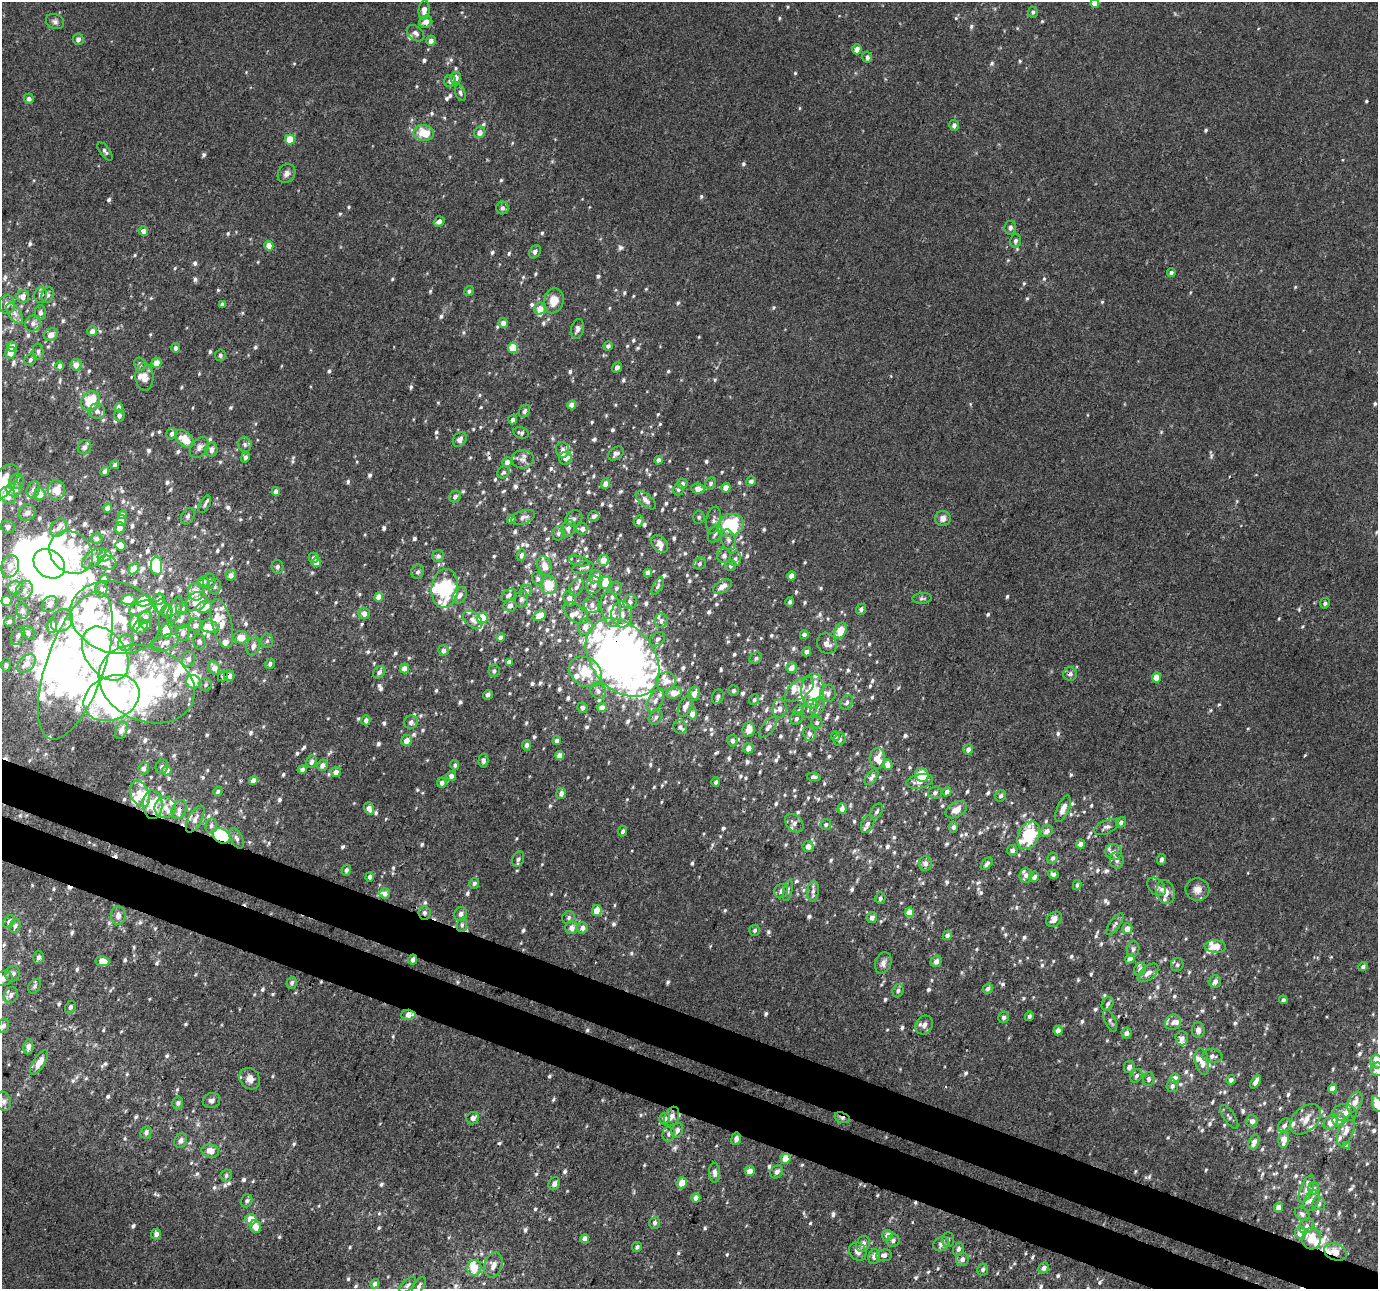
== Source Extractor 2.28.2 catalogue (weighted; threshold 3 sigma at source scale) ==
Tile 6 of 4 x 4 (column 2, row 2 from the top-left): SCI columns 1431-2806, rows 2907-4193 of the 5607 x 5748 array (HDU 1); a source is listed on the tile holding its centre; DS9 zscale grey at full resolution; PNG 1380 x 1291 px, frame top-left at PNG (2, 2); each listed source drawn as its Kron ellipse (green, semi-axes under 4 px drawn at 4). Shown black and unused: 6% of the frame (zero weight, under 3 of 4 exposures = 6% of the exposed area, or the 3 px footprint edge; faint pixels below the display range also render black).
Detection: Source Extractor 2.28.2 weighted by HDU 2 'WHT'; one run over the whole footprint, this tile lists its part. Background 0.00237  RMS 0.0038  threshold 0.017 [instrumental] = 3 sigma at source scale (4.5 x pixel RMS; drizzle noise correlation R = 1.50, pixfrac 1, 0.0396/0.0396 arcsec/px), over >= 5 px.
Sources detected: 1171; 24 inside a brighter object's white glare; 9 cosmic-ray / hot-pixel residue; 1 long thin detection or spike segment (spike, bleed or trail) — neither listed nor drawn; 132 inside a brighter listed object's ellipse — not listed separately; of the other 1005, all 500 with FLUX_AUTO >= 0.894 (the completeness limit of this list) listed and drawn (505 fainter detections not listed), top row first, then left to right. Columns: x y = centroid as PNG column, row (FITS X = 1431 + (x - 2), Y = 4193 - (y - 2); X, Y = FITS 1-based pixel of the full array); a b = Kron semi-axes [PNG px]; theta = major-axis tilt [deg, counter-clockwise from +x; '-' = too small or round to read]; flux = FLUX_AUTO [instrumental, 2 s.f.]
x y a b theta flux
1095 3 4 4 - 3.8
424 10 10 5 86 3.1
1033 12 5 5 - 0.9
55 22 9 7 -24 1.4
426 22 7 6 - 2.5
415 33 10 6 -39 1.4
78 39 6 5 - 1.6
431 41 5 5 - 1.8
857 49 5 4 - 2.8
867 57 5 5 - 1.2
456 78 5 5 - 2.4
450 81 6 5 - 1.5
460 93 9 5 -74 0.95
29 99 5 5 - 1.2
954 125 5 5 - 1.4
480 132 6 5 - 2.1
424 133 10 8 -9 9
290 140 5 5 - 7.4
105 151 11 5 -53 1.1
287 173 10 8 58 1.9
502 208 6 6 - 1.4
439 221 6 5 - 1.7
1010 228 7 6 - 1.5
143 231 5 4 - 2.3
1016 241 7 5 75 0.98
269 246 4 4 - 4.5
535 252 7 5 58 1.2
1171 273 4 4 - 0.99
469 291 5 4 - 0.96
40 295 8 6 78 1.3
48 295 8 6 68 1.1
23 296 6 6 - 2.3
554 301 12 10 75 5.2
222 304 4 4 - 1.2
7 305 9 8 - 2.4
540 309 6 5 - 3.7
15 313 12 6 -56 2
40 313 7 6 - 1.2
33 323 8 7 - 1.8
503 323 5 4 - 2.1
577 329 10 6 76 1.4
92 331 5 5 - 1.8
51 335 7 6 - 2.8
608 346 5 4 - 1.1
12 347 5 5 - 2.7
176 348 5 4 - 1.2
513 348 5 5 - 14
38 352 8 5 90 1
10 353 6 5 - 2.8
220 355 6 5 - 0.95
30 360 6 5 - 0.93
157 363 5 5 - 3.5
140 364 7 5 -77 1.1
76 365 6 5 - 2.7
59 366 5 4 - 1.7
617 367 5 4 - 1.3
144 377 14 9 -85 3.4
91 401 10 8 50 13
572 405 4 4 - 3
119 408 4 4 - 3.6
97 411 8 8 - 1.7
524 411 7 5 59 1.3
119 415 6 5 - 1.3
513 420 4 4 - 1.2
521 433 8 5 -14 1.1
172 434 6 5 - 1.2
184 439 11 7 -40 5.9
460 439 8 6 54 2.1
245 444 7 6 - 0.99
85 447 7 6 - 1.6
199 448 12 8 53 2
211 449 7 6 - 2
562 450 8 6 -84 1.4
616 454 8 6 37 1.4
245 457 5 4 - 1
565 458 6 6 - 2.3
523 459 11 9 5 2.2
658 460 4 4 - 1.5
507 462 5 4 - 2.1
115 465 4 4 - 0.99
105 472 4 4 - 1.5
503 472 6 5 - 0.97
17 481 7 7 - 1.6
751 481 5 5 - 1.3
2 483 22 11 52 13
711 483 6 5 - 0.94
606 484 5 4 - 3.1
682 484 5 5 - 1.7
726 488 5 4 - 3.1
14 489 7 7 - 3.6
698 489 7 5 -6 3.2
33 490 8 6 69 1.7
57 490 10 8 90 4.7
678 490 6 5 - 0.91
276 492 4 4 - 1.9
40 494 6 5 - 3.8
8 495 9 7 -51 6.2
455 496 6 5 - 1.4
646 500 12 6 -39 1.9
205 504 9 5 61 1.1
108 508 4 4 - 2.6
27 513 8 7 - 2.2
122 515 4 4 - 1.8
188 516 9 6 61 1.1
594 516 6 5 - 1.2
523 517 12 6 20 1.7
699 517 6 5 - 0.95
574 518 9 7 41 1.5
943 518 8 7 - 2.1
511 519 4 4 - 2.1
714 520 13 7 79 1.9
121 521 5 4 - 5.2
638 521 6 4 66 1
731 525 13 11 26 24
8 527 7 6 - 1.7
58 528 10 7 50 2.2
120 528 5 5 - 2.3
568 528 8 6 74 1.8
582 529 6 6 - 2.1
558 533 7 6 - 1
715 534 9 6 60 1.4
96 539 6 5 - 1.4
728 540 10 7 -73 1.9
660 544 10 7 -48 2.5
120 546 5 5 - 6.2
71 552 23 19 -42 29
521 555 6 4 73 1.3
104 556 7 5 16 6.6
438 556 6 6 - 1.2
724 556 7 7 - 1.5
94 558 14 7 38 2.7
314 558 5 5 - 1.3
735 559 7 5 74 1.1
603 560 5 5 - 3.1
579 561 10 5 -14 1
316 562 5 4 - 3.5
107 563 9 7 -4 1.7
49 564 17 13 -38 310
700 564 6 5 - 0.99
731 565 5 5 - 1.1
10 566 11 8 72 3.3
156 566 9 6 -89 24
545 566 10 7 -70 3.6
277 567 7 6 - 1.3
583 567 11 6 14 1.5
133 569 6 4 42 4.5
418 572 7 6 - 1
648 573 4 4 - 2.2
231 575 5 5 - 2.2
792 576 4 4 - 3.4
595 577 7 5 55 2.2
104 579 4 4 - 3
538 579 7 5 -62 1.1
209 581 7 6 - 1.6
203 582 6 5 - 2.2
605 583 6 5 - 5.6
549 585 9 8 - 9.4
594 585 8 7 - 1.8
214 586 7 6 - 1.2
658 586 9 4 61 0.98
577 587 10 6 59 1.6
722 587 10 6 30 2.3
15 588 7 7 - 2.7
445 588 19 13 84 33
616 588 6 6 - 1
101 589 8 6 88 1.2
24 590 10 8 60 2.6
526 591 6 5 - 0.91
196 592 9 8 - 3.6
460 595 9 6 59 1.7
509 595 8 5 34 1.1
379 597 4 4 - 4.9
922 598 9 5 4 0.93
159 599 6 5 - 2
521 599 8 6 75 1.2
569 599 8 6 -80 2.6
128 600 7 5 10 6.5
6 601 5 5 - 15
144 601 7 5 14 21
196 602 11 9 34 7
630 602 7 6 - 1.2
790 602 5 4 - 0.96
1325 603 5 5 - 0.9
50 604 9 6 48 2.3
592 605 8 8 - 1.9
160 606 7 6 - 2.7
510 606 6 6 - 1.5
204 607 8 5 19 4.9
141 608 12 6 21 3.5
182 609 6 5 - 1.4
611 609 18 9 -79 7.2
861 609 6 5 - 1.1
175 610 14 6 67 2.9
23 611 7 6 - 1.4
167 611 6 5 - 2
364 613 6 5 - 2.7
576 613 14 8 -39 2.6
622 614 13 10 -86 4.5
539 616 7 5 29 5.9
115 617 46 35 -17 35
145 617 7 5 52 2.2
482 618 5 5 - 12
62 620 12 10 49 3.5
181 620 11 8 14 1.9
473 620 11 7 -40 2.2
9 621 5 4 - 1.1
661 621 7 6 - 1.3
135 623 8 5 90 3.9
222 623 25 10 -76 6.5
146 625 5 4 - 1.9
196 625 7 6 - 1.6
52 626 7 5 89 4.3
141 627 8 6 56 1.5
209 627 9 6 -17 4.6
585 627 8 7 - 3.2
840 630 8 5 66 7.1
166 631 7 5 -86 6.2
28 633 7 6 - 1.4
183 633 8 7 - 1.7
804 635 4 4 - 1.7
18 636 10 6 61 1.2
241 637 7 6 - 4.8
501 637 4 4 - 1.6
657 639 8 6 43 1.1
267 641 7 6 - 1
126 642 8 7 - 1.8
199 642 8 6 -75 1.2
165 643 14 7 22 2.3
827 644 11 9 -54 2.4
253 646 9 6 77 2
443 650 5 5 - 1.6
807 652 4 4 - 1.8
105 654 30 20 -55 140
622 658 44 31 -50 360
756 658 6 5 - 0.92
189 659 8 6 68 1.5
509 662 4 4 - 1.9
26 664 11 7 44 3.4
270 664 5 4 - 1.1
6 665 7 5 90 0.93
75 665 78 29 71 88
214 668 7 5 -62 3.2
792 668 5 5 - 2.9
405 669 5 4 - 3.8
494 671 6 5 - 0.97
379 672 7 5 46 1.3
585 672 17 14 -37 11
1070 674 7 7 - 1.5
223 676 5 4 - 1
229 676 5 5 - 2.3
1156 678 5 4 - 4.6
666 681 10 9 - 3.4
193 682 7 6 - 9.3
147 684 49 37 -22 72
206 685 6 6 - 1
799 689 17 9 36 3.7
734 690 5 5 - 0.9
598 691 8 7 - 1.8
812 691 17 11 88 18
674 693 8 5 16 4.8
828 693 9 7 72 1.9
694 694 7 6 - 2.7
488 695 5 4 - 1.2
718 697 7 5 70 1.3
112 698 29 22 24 140
754 700 5 5 - 0.89
655 701 12 7 61 2.6
847 702 8 5 58 1.1
685 706 12 6 64 2.7
818 706 10 6 63 2
582 708 5 5 - 1
602 708 4 4 - 3.5
780 708 9 7 87 2
810 709 10 7 54 1.8
799 711 5 5 - 0.9
692 714 5 5 - 2.2
656 717 8 6 57 1.2
796 718 6 6 - 1.1
366 720 5 4 - 1.5
411 722 7 6 - 1.5
817 723 6 5 - 0.97
680 727 7 6 - 1.1
768 727 12 6 51 1.5
121 730 9 5 68 2.1
749 730 7 6 - 3.6
809 733 7 6 - 1.6
835 736 5 4 - 1.3
840 739 6 5 - 1
407 740 5 5 - 2.8
557 741 4 4 - 1.4
733 741 6 5 - 1.6
527 745 5 4 - 1.2
748 748 5 5 - 2.4
968 749 5 5 - 1.5
560 756 4 4 - 3.8
877 758 10 8 87 4.9
483 761 7 5 87 1.2
312 762 6 5 - 1.6
322 765 6 5 - 2.2
455 765 5 4 - 1
888 765 5 5 - 2.1
162 767 7 6 - 1
144 768 6 5 - 1.6
302 769 5 4 - 1.1
167 770 5 5 - 3.3
336 772 5 5 - 2.2
922 775 7 6 - 9.8
451 776 5 4 - 1.9
814 777 7 4 -7 1
871 777 9 5 51 1.5
253 780 4 4 - 3.1
920 781 13 7 12 2.8
716 782 5 4 - 0.94
442 783 5 5 - 1.6
218 791 4 4 - 0.98
947 792 5 4 - 1.5
561 793 5 5 - 1.7
935 793 7 6 - 1.1
140 794 14 9 -68 5
1001 796 6 5 - 1
153 805 14 10 -88 9.8
165 808 11 10 - 3.7
369 808 6 5 - 2.3
179 809 10 7 64 2
842 809 5 4 - 2.6
1063 809 14 6 67 3.2
956 810 12 7 29 3.3
877 811 8 5 58 0.95
195 819 15 6 60 2.4
1121 822 6 4 50 1.1
794 823 11 7 -44 1.7
826 824 5 5 - 0.92
868 824 9 6 64 1.7
211 825 8 6 84 1.1
954 827 5 4 - 1.1
1107 827 13 6 23 1.6
623 831 5 4 - 1
1047 831 6 5 - 2
1029 835 14 10 64 23
222 836 9 7 -33 28
237 838 11 6 -62 1.3
1080 844 4 4 - 2.7
808 847 5 5 - 1.8
1012 850 5 5 - 1.4
1113 852 8 8 - 1.7
1053 858 5 5 - 1.1
518 859 8 5 68 1.3
1161 859 5 4 - 1.4
1117 860 8 7 - 1.3
925 863 7 6 - 2
987 864 7 4 48 1.1
346 870 5 4 - 1
1053 874 5 4 - 1.1
1026 875 7 6 - 1.6
370 877 5 4 - 1.2
1034 877 5 5 - 2.3
474 883 5 5 - 1.1
1077 885 5 4 - 0.91
1156 887 11 7 -45 1.7
1197 889 12 11 - 3.1
788 890 11 4 76 0.95
781 891 7 6 - 1.4
813 891 10 5 84 1.4
1166 892 12 9 -75 3.6
385 893 5 5 - 2.1
880 898 6 5 - 1.1
597 911 5 5 - 4.9
910 912 4 4 - 4.9
425 913 6 6 - 1.2
461 914 7 6 - 1.6
118 916 9 7 86 2
569 917 7 6 - 0.97
872 917 5 5 - 1.5
1054 919 9 6 44 2.3
9 922 7 5 54 1.2
1115 924 13 5 54 1.3
462 925 7 5 89 1
15 926 7 5 62 1.1
572 928 6 6 - 2.2
582 928 6 5 - 2
1127 929 5 5 - 3
755 930 5 5 - 0.92
947 935 5 4 - 1.2
1215 947 11 6 -3 4.3
1133 949 8 6 74 1.1
39 957 6 5 - 1.4
1130 959 5 4 - 2.3
413 960 5 4 - 1.3
102 961 7 5 -9 4.3
936 961 6 5 - 1.7
883 963 11 8 72 1.9
1177 965 7 6 - 0.98
1363 967 5 4 - 1.1
1140 969 7 5 62 1.8
1148 973 12 6 39 2.6
13 974 8 7 - 1.4
3 979 10 7 8 2.2
1215 981 6 5 - 1.8
292 983 6 5 - 1
34 986 8 6 59 1.2
988 989 5 5 - 1.1
898 991 7 5 70 1.1
11 995 8 6 63 1.6
1283 1000 4 4 - 1.1
1108 1004 7 5 57 0.98
70 1007 7 5 66 1.1
408 1015 7 5 -1 3.3
1029 1016 5 4 - 1.1
1004 1017 6 5 - 1.2
1110 1021 12 5 -65 1.1
1173 1022 8 7 - 2
924 1025 10 8 58 2.5
3 1026 7 5 75 1.3
1198 1030 8 6 -84 1.7
1058 1031 5 4 - 2.6
1126 1033 5 5 - 1.3
1182 1038 7 6 - 1.6
28 1047 7 5 82 2.3
1212 1056 10 6 -5 1.5
39 1062 14 6 58 4.6
1202 1062 13 6 -78 3.6
1377 1062 7 6 - 2
1129 1067 6 5 - 1.6
1377 1069 7 6 - 2.9
1136 1076 7 5 58 1.1
1175 1078 5 4 - 3.6
250 1079 11 9 -53 3
1149 1079 7 5 83 1.2
1231 1080 5 4 - 1.6
1256 1082 7 4 62 2.4
1172 1086 6 6 - 1.3
1333 1088 4 4 - 4.6
211 1100 9 7 21 1.6
4 1101 10 7 -73 1.6
1355 1102 11 6 66 2.8
178 1103 6 5 - 0.93
1377 1104 8 5 -73 6
1345 1113 12 8 -6 2.6
672 1116 10 7 66 2
1229 1117 14 5 -55 1.2
473 1118 6 6 - 2.1
664 1118 6 5 - 1.9
842 1118 8 5 -19 0.95
1306 1119 18 12 45 4.6
1339 1120 7 6 - 2.3
1252 1121 6 5 - 1.9
1331 1122 9 6 50 4.9
1284 1125 8 5 57 1.4
677 1130 7 5 69 1.4
1346 1131 16 7 70 3.1
146 1133 6 5 - 1.4
668 1134 7 6 - 1.1
736 1139 6 5 - 1.2
1284 1139 8 5 81 4.7
181 1141 7 6 - 1.7
1254 1142 8 5 72 2.4
1347 1145 4 4 - 1.8
210 1151 9 6 -11 3.6
786 1159 5 5 - 6.9
750 1171 5 5 - 3.6
777 1172 7 6 - 1.7
715 1173 10 5 -86 1.7
226 1176 6 5 - 0.91
682 1183 6 5 - 4.7
554 1184 7 5 65 1.7
1306 1189 15 6 66 2
1314 1189 6 5 - 2.3
696 1198 4 4 - 2.7
247 1201 6 5 - 1
1311 1201 11 7 62 2.2
1319 1203 7 6 - 1.1
1278 1207 4 4 - 2.5
1302 1214 8 6 -39 1.1
251 1220 5 5 - 7.2
655 1223 6 5 - 1.1
1307 1226 8 6 52 1.5
255 1227 6 5 - 3.7
1300 1233 6 5 - 4.7
156 1234 5 5 - 2.1
887 1235 5 5 - 2.4
1312 1238 11 9 77 8.7
584 1239 4 4 - 2.5
948 1240 7 6 - 0.93
893 1241 6 6 - 1.2
863 1244 8 6 63 1.7
941 1244 8 6 38 2
637 1247 5 4 - 1
958 1249 7 5 66 1.2
858 1252 9 8 - 2.4
1335 1252 11 8 -23 5.8
884 1255 8 6 9 1.3
874 1257 8 5 75 2.1
962 1259 7 6 - 1.7
493 1265 13 8 72 2.4
474 1268 8 7 - 5.5
1044 1268 6 5 - 1.5
983 1269 6 5 - 1
375 1284 5 4 - 1.4
408 1285 10 5 41 1.1
419 1286 10 5 57 1.2
Overlapping masked pixels (flux is a lower limit): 13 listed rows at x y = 622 658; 75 665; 1070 674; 223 676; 229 676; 179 809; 222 836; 425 913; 413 960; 408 1015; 842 1118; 736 1139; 1335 1252
Isophote crosses this tile's border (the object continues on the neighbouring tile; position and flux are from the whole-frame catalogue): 6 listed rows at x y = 1095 3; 2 483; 3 979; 1377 1062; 1377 1069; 1377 1104